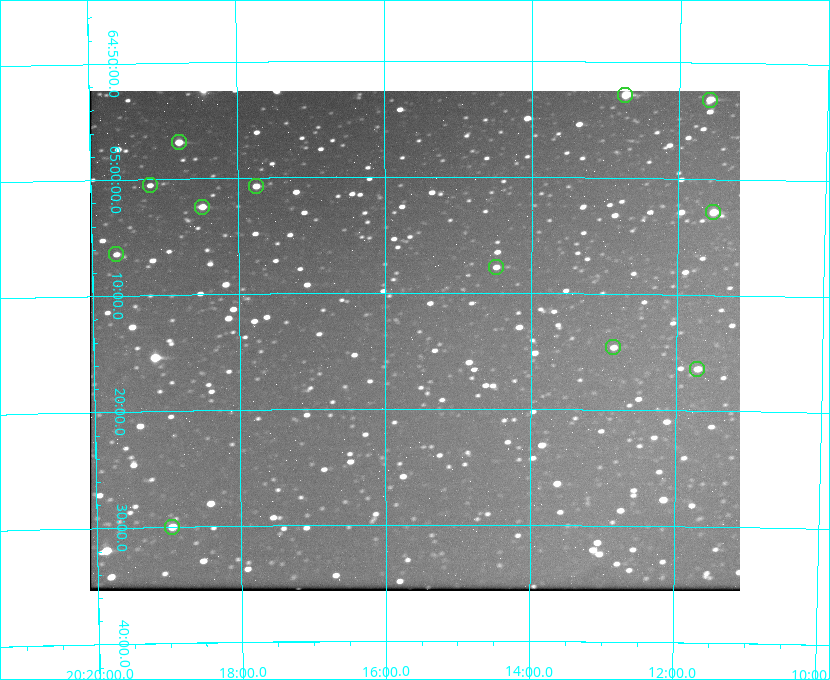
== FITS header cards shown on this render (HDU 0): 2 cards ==
NAXIS1  =                  650 / Width of table row in bytes
NAXIS2  =                  500 / Number of rows in table

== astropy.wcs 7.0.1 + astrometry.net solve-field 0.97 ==
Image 650 x 500 px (HDU 0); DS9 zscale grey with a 90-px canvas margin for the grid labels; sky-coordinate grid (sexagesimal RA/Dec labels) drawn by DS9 from the SOLVED WCS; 12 Tycho-2 reference stars matched to detected sources circled (green)
Header WCS: none
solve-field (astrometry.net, Tycho-2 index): SOLVED blind (the file carries no WCS)
Solved WCS: RA---TAN-SIP/DEC--TAN-SIP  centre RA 20:15:36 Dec +65:14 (303.90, +65.23 deg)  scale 5.17 arcsec/px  FOV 56.0' x 43.1'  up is -180 deg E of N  parity flipped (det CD > 0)
(file carries no celestial WCS; the grid is the blind solution)
Tycho-2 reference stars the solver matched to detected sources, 12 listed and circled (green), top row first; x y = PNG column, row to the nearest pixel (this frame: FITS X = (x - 90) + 1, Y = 500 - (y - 91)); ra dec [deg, ICRS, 3 dp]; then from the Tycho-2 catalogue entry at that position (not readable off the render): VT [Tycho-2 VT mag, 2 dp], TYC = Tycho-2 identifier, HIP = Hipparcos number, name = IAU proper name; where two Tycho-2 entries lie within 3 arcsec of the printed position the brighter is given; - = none
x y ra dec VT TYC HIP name
625 95 303.184 +64.880 9.02 4240-488-1 - -
710 100 302.897 +64.886 9.40 4240-717-1 - -
179 142 304.698 +64.948 10.27 4241-1684-1 - -
150 185 304.798 +65.009 11.15 4241-1628-1 - -
256 186 304.437 +65.012 10.41 4241-1775-1 - -
202 207 304.620 +65.041 10.25 4241-1573-1 - -
713 212 302.882 +65.048 10.25 4240-98-1 - -
116 254 304.916 +65.107 11.17 4241-1518-1 - -
496 267 303.620 +65.129 11.18 4240-34-1 - -
613 347 303.217 +65.244 11.17 4240-236-1 - -
697 369 302.928 +65.273 10.74 4240-760-1 - -
172 527 304.739 +65.499 10.16 4241-1715-1 - -